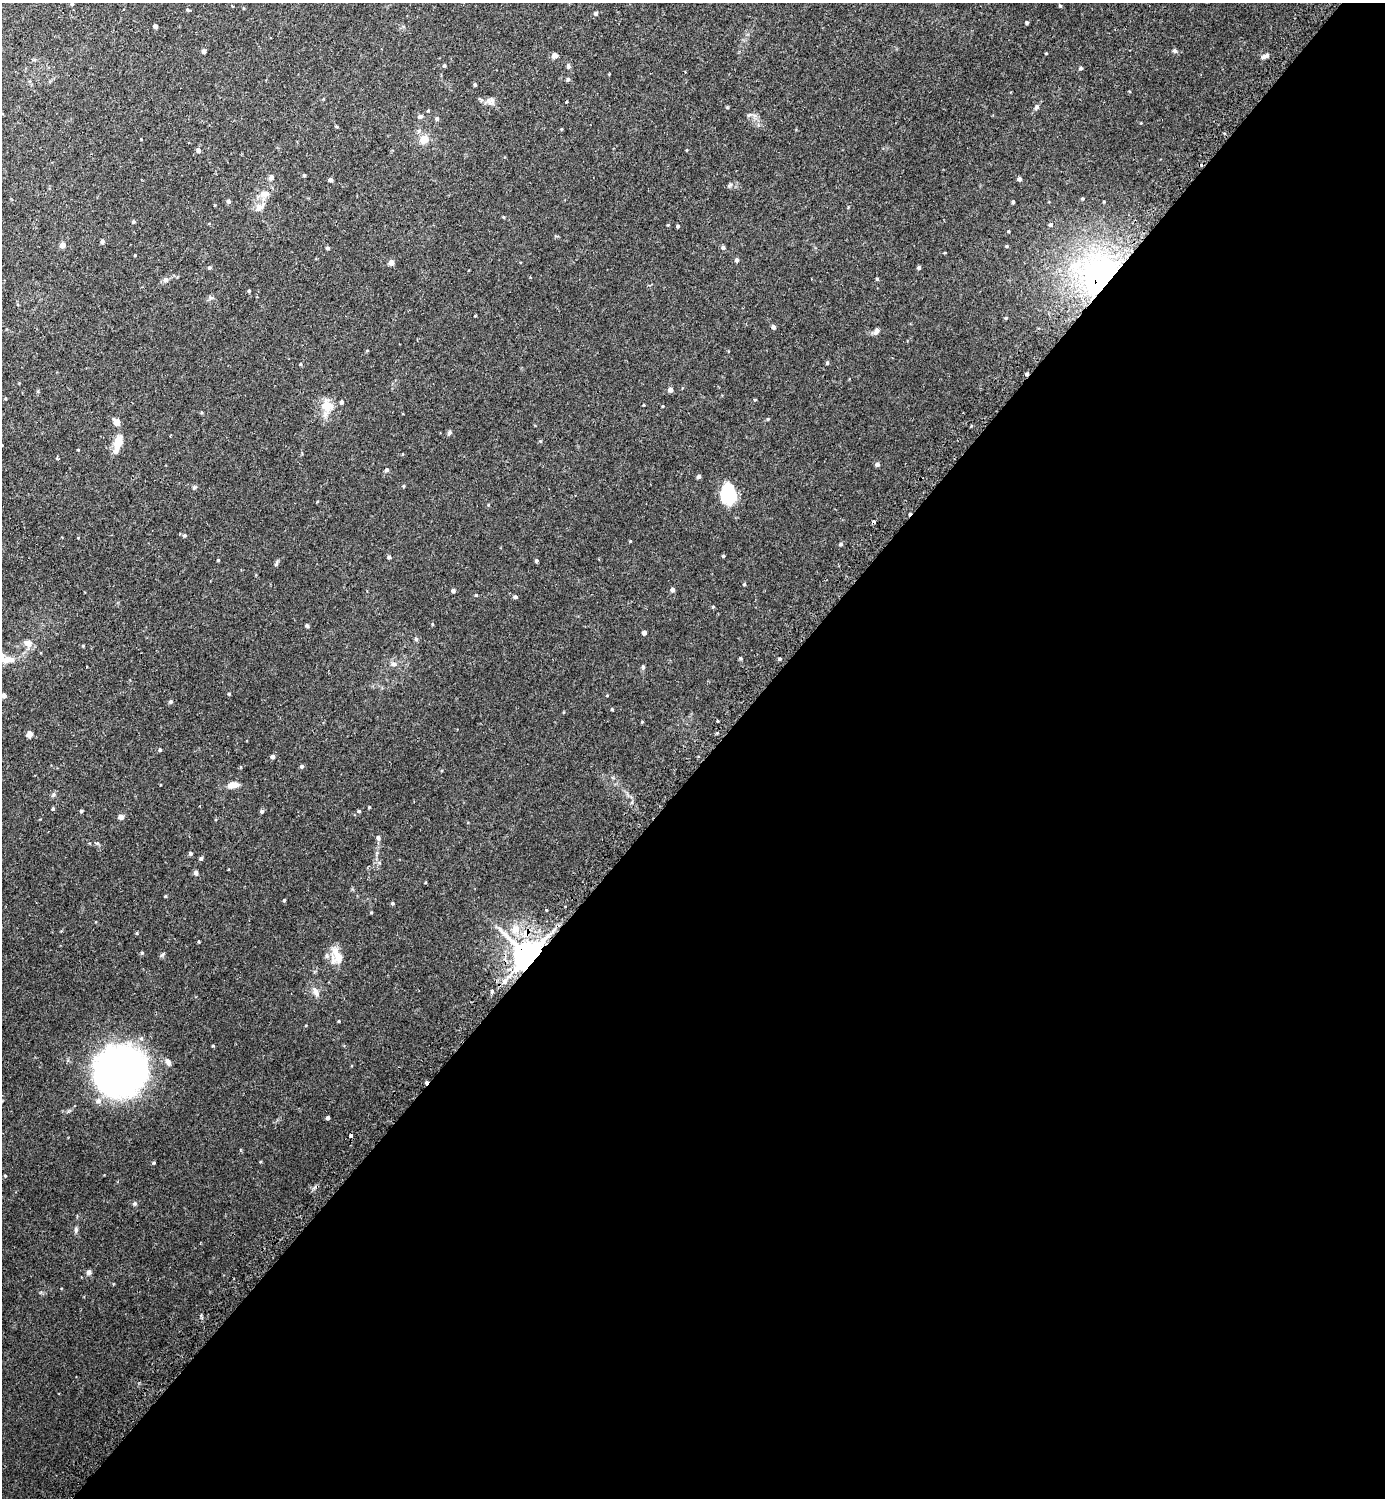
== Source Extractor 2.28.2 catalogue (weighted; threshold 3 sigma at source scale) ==
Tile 12 of 4 x 4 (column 4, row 3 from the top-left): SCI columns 4325-5707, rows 1515-3010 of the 6025 x 6022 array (HDU 1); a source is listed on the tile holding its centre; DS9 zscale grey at full resolution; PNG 1387 x 1500 px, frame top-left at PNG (2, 3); no overlay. Shown black and unused: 49% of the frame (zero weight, under 2 of 3 exposures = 3% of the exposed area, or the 3 px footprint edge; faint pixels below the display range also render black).
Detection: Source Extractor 2.28.2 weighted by HDU 2 'WHT'; one run over the whole footprint, this tile lists its part. Background 0.0441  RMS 0.0046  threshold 0.0207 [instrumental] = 3 sigma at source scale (4.5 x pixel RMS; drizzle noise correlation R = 1.50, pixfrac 1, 0.05/0.05 arcsec/px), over >= 5 px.
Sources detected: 163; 1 inside a brighter object's white glare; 4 cosmic-ray / hot-pixel residue — not listed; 6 inside a brighter listed object's ellipse — not listed separately; the other 152 listed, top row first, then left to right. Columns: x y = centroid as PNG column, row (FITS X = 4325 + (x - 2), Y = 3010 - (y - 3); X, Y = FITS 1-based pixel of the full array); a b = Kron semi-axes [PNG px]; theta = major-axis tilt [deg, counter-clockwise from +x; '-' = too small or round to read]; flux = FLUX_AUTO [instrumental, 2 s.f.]
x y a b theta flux
72 4 4 4 - 0.84
232 6 3 2 - 0.43
1060 6 5 4 - 0.49
188 10 5 4 - 0.61
596 13 5 4 - 0.99
1027 23 3 3 - 0.75
155 26 4 4 - 1.4
204 51 4 4 - 1.6
1174 51 5 5 - 0.84
1046 53 3 3 - 0.33
554 55 7 6 - 1.6
1265 56 9 5 28 1.5
444 65 4 4 - 0.63
568 66 8 5 -72 0.85
1081 68 5 4 - 0.66
568 79 6 4 74 0.71
475 85 4 3 - 0.67
491 101 11 9 38 2.1
1036 107 9 5 54 0.97
428 111 5 3 - 0.36
749 115 7 4 36 0.69
420 116 5 5 - 1.7
437 119 5 5 - 0.9
419 131 7 5 63 0.99
424 139 7 6 - 5.6
198 150 5 4 - 1.5
687 150 4 3 - 0.28
304 175 4 3 - 0.59
271 177 6 5 - 1.9
1020 179 5 4 - 1.2
330 180 4 4 - 1
730 185 8 4 37 0.74
265 193 13 8 0 2.9
1082 198 4 3 - 0.46
228 201 5 4 - 1.1
1013 202 4 3 - 0.74
260 207 14 8 27 2.7
503 217 5 3 - 0.34
133 222 5 4 - 0.68
1051 224 5 5 - 0.78
678 226 4 3 - 0.6
1008 231 4 3 - 0.38
102 242 5 4 - 1.2
62 245 4 4 - 4.2
1006 246 4 4 - 0.46
723 247 5 5 - 1.1
327 248 5 4 - 0.59
135 255 4 2 - 0.29
737 260 5 5 - 0.94
391 262 5 4 - 3.1
209 268 5 5 - 0.66
919 268 5 4 - 0.67
1099 274 56 50 56 96
877 279 4 4 - 0.45
166 280 8 7 - 1.5
249 291 4 4 - 0.51
475 316 3 2 - 0.46
1006 318 5 4 - 0.43
773 327 4 4 - 1.3
876 331 9 6 58 1.5
827 363 5 4 - 0.61
301 364 5 3 - 0.41
670 389 4 4 - 2.6
755 400 4 3 - 0.36
327 406 18 15 -53 6.6
663 406 4 3 - 0.33
768 419 4 3 - 0.39
117 422 7 6 - 3.5
449 433 6 5 - 0.79
118 443 22 8 76 6.7
2 445 3 2 - 0.28
78 450 4 2 - 0.28
403 454 4 3 - 0.31
877 464 5 4 - 1.2
386 470 4 4 - 1
699 476 4 4 - 0.95
403 486 4 4 - 0.43
194 487 6 5 - 0.63
725 496 18 12 -77 12
874 522 4 3 - 3.9
185 535 6 4 1 0.69
78 538 4 2 - 0.24
630 541 3 3 - 0.35
841 544 5 5 - 0.75
723 556 4 3 - 0.48
389 557 5 4 - 0.84
218 560 3 3 - 0.49
536 561 4 4 - 0.67
276 563 9 4 67 0.75
744 584 4 4 - 0.48
673 590 4 4 - 1.3
453 591 4 4 - 1.2
476 595 4 4 - 0.46
515 597 5 4 - 1.1
713 607 4 4 - 0.44
432 624 5 3 - 0.37
307 626 5 4 - 0.69
644 633 4 4 - 1.5
416 639 5 5 - 0.65
27 643 13 8 -36 2.4
83 646 4 3 - 0.35
741 658 4 4 - 0.59
780 659 4 3 - 0.62
8 660 22 9 3 5.7
394 664 8 6 -15 1.2
87 667 3 3 - 0.6
643 667 7 4 -88 0.67
229 694 4 3 - 0.39
4 695 4 4 - 1.9
170 702 5 4 - 0.82
612 709 4 3 - 0.42
717 721 2 2 - 0.39
642 722 3 3 - 0.35
29 734 5 5 - 3.5
160 750 5 4 - 0.58
273 757 5 5 - 1.4
302 766 4 4 - 0.9
232 785 13 6 6 4.1
53 794 7 4 70 0.78
369 807 4 3 - 0.34
53 809 5 4 - 0.54
81 811 4 3 - 0.6
262 811 5 5 - 0.94
359 811 4 4 - 0.55
121 817 5 4 - 3
378 838 8 5 -81 0.98
191 853 4 4 - 0.92
201 858 5 4 - 0.85
196 873 7 5 -71 1
426 882 4 3 - 0.37
165 896 3 3 - 0.49
284 900 4 3 - 0.53
393 903 5 4 - 0.49
546 910 3 3 - 0.97
371 912 4 3 - 0.41
515 929 8 8 - 4.8
137 933 4 3 - 0.4
142 953 4 4 - 0.49
337 956 26 11 -70 6.2
528 956 8 8 - 880
504 981 6 5 - 2.2
492 991 5 4 - 0.56
316 992 16 7 -65 2.5
339 1021 4 3 - 0.32
213 1046 4 3 - 0.42
121 1071 52 50 34 150
328 1118 4 3 - 1.1
351 1136 4 3 - 3.2
5 1176 4 4 - 0.38
135 1204 6 6 - 0.77
76 1230 7 5 89 0.92
89 1272 7 6 - 1.1
Overlapping masked pixels (flux is a lower limit): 4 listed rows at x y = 1099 274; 874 522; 528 956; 351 1136
Isophote crosses this tile's border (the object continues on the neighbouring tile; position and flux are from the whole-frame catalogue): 4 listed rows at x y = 72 4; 2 445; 8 660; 4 695
Unlisted compact peaks at least as high as the median listed source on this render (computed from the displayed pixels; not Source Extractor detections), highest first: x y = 162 955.